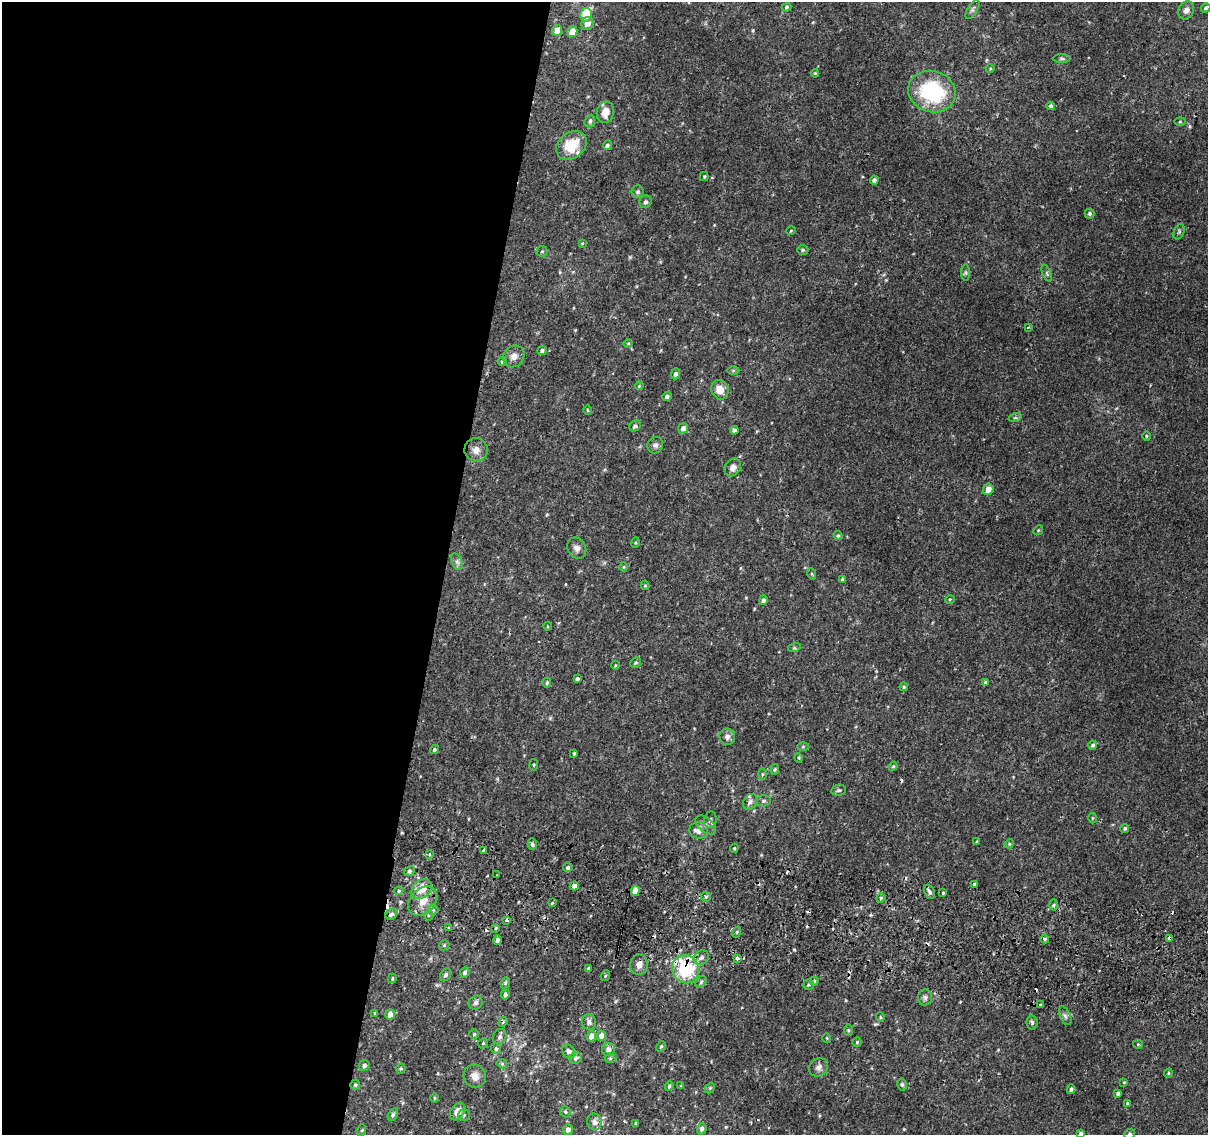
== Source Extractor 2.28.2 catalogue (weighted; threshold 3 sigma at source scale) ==
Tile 5 of 4 x 4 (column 1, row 2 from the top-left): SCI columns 5-1210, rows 2529-3661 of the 4842 x 5116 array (HDU 1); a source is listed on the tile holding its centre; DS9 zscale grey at full resolution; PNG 1210 x 1137 px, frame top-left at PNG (2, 2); each listed source drawn as its Kron ellipse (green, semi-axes under 4 px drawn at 4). Shown black and unused: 37% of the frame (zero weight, under 2 of 3 exposures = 2% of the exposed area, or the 3 px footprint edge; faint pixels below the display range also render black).
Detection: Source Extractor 2.28.2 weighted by HDU 2 'WHT'; one run over the whole footprint, this tile lists its part. Background 0.00508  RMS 0.0022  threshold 0.0101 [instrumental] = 3 sigma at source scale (4.5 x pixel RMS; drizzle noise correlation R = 1.50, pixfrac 1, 0.0396/0.0396 arcsec/px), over >= 5 px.
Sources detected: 200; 1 inside a brighter object's white glare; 11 cosmic-ray / hot-pixel residue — neither listed nor drawn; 3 inside a brighter listed object's ellipse — not listed separately; the other 185 listed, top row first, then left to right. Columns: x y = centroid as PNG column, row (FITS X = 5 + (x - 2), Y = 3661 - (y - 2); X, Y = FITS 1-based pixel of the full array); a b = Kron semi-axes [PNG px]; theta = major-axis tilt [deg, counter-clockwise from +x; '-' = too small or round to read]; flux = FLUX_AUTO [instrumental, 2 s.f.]
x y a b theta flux
786 7 5 4 - 0.37
1206 8 5 4 - 0.36
972 10 11 5 59 0.58
1186 10 9 7 61 0.89
586 15 7 6 - 4.6
587 23 6 6 - 1.7
557 30 5 5 - 2.3
572 32 5 5 - 2.9
1062 58 8 4 -1 0.41
990 69 4 4 - 0.22
815 73 4 4 - 0.23
932 91 24 20 -18 19
1051 106 4 3 - 1.4
605 112 11 8 77 2.1
590 121 6 5 - 0.48
1180 122 5 3 - 0.22
607 145 5 4 - 0.48
571 146 17 13 37 6.6
704 176 4 4 - 0.24
874 180 4 4 - 0.59
638 192 6 6 - 0.39
646 202 6 6 - 0.52
1090 213 5 5 - 0.41
791 231 5 3 - 0.17
1179 232 8 5 67 0.41
582 243 4 3 - 0.21
803 250 5 4 - 0.31
542 251 5 5 - 0.31
966 273 8 4 -90 0.38
1047 273 9 4 -69 0.41
1029 327 3 2 - 0.3
628 343 5 3 - 0.2
542 350 5 4 - 0.47
514 356 11 10 - 1.4
502 361 5 4 - 0.46
733 370 6 4 0 0.29
676 374 5 4 - 0.57
639 386 4 3 - 0.18
720 390 10 8 -66 2.3
667 397 4 4 - 0.61
587 410 5 3 - 0.2
1015 418 7 4 18 0.35
635 426 6 5 - 0.58
683 428 5 5 - 1
734 430 4 4 - 0.75
1146 436 5 3 - 0.22
655 445 8 7 - 0.72
476 450 12 11 - 1.7
733 467 9 7 56 1.2
988 489 6 5 - 2.1
1038 530 5 4 - 0.24
838 536 4 4 - 0.27
636 543 5 3 - 0.21
577 548 11 9 -57 1.1
457 562 9 5 -71 0.59
624 567 5 3 - 0.2
812 574 6 3 -71 0.27
842 579 4 4 - 0.3
645 586 4 4 - 0.25
950 599 5 3 - 0.2
763 600 5 4 - 0.59
548 626 4 3 - 0.2
794 648 6 4 17 0.3
636 663 6 5 - 0.36
615 665 4 3 - 0.2
577 679 4 3 - 0.54
985 682 4 4 - 0.27
547 683 5 4 - 0.3
904 687 4 3 - 0.27
727 737 8 8 - 0.89
1093 745 4 4 - 0.42
803 747 5 3 - 0.23
434 750 5 4 - 0.35
574 753 4 3 - 0.27
799 758 5 3 - 0.2
534 765 5 3 - 0.23
893 766 4 4 - 0.24
775 769 5 4 - 0.31
762 774 5 4 - 0.28
839 790 7 5 12 0.44
764 801 7 5 2 0.46
750 802 8 6 56 0.85
1092 818 5 3 - 0.22
710 819 8 6 82 0.58
706 825 12 7 -39 1.1
1125 828 5 4 - 0.39
699 830 9 8 - 1.6
977 842 3 3 - 0.21
532 844 6 4 -89 0.54
1009 844 5 4 - 0.22
734 848 4 3 - 0.24
483 850 4 3 - 2.6
429 854 4 3 - 0.35
568 867 5 4 - 0.46
409 871 6 4 25 0.43
497 875 3 3 - 0.27
975 884 4 3 - 0.94
574 886 5 4 - 0.79
422 889 11 8 43 3.7
399 891 4 4 - 0.35
635 891 5 4 - 3.3
929 892 7 5 -65 0.64
943 893 4 3 - 0.25
706 897 5 4 - 0.32
881 898 5 4 - 0.28
423 901 17 12 45 3
552 903 4 3 - 0.22
1054 905 5 3 - 0.3
433 910 5 5 - 0.35
391 914 6 5 - 0.54
428 915 6 4 89 0.32
507 920 3 3 - 2.1
448 928 4 2 - 0.18
496 928 3 3 - 0.26
737 932 5 3 - 0.25
1045 939 4 4 - 0.28
1170 939 4 3 - 3
497 940 5 4 - 0.53
444 945 5 4 - 0.28
701 958 8 6 41 0.87
737 958 3 3 - 2.2
639 965 10 8 86 1.3
588 969 4 3 - 0.43
685 969 14 13 - 16
465 972 5 4 - 0.53
446 975 7 5 57 0.59
605 976 5 3 - 0.25
392 978 5 3 - 0.25
814 981 4 4 - 0.31
701 982 6 5 - 0.41
505 983 5 4 - 0.36
809 984 5 5 - 0.37
505 994 5 4 - 0.53
925 997 8 7 - 0.63
476 1003 7 6 - 0.61
1041 1005 4 4 - 0.96
375 1013 4 3 - 0.22
390 1014 5 4 - 1.8
1065 1016 10 5 -65 0.57
880 1017 5 3 - 0.19
503 1022 5 3 - 0.33
589 1022 8 7 - 0.76
1032 1023 7 5 -84 0.46
848 1030 5 3 - 0.24
474 1034 5 5 - 0.28
591 1036 5 5 - 1.7
601 1036 5 4 - 1.3
500 1037 8 6 61 0.69
827 1038 5 3 - 0.16
857 1042 4 4 - 0.26
483 1043 5 4 - 0.3
1138 1044 5 5 - 0.28
661 1046 6 4 62 0.35
496 1049 5 5 - 0.51
608 1049 6 6 - 1.2
569 1051 7 6 - 0.88
576 1058 6 5 - 0.59
610 1058 5 5 - 0.31
502 1064 5 4 - 0.34
364 1065 6 5 - 0.67
819 1067 10 8 41 0.92
401 1069 5 5 - 0.32
1168 1073 5 4 - 0.26
475 1076 12 11 - 1.7
1124 1082 4 3 - 0.18
902 1084 6 4 -74 0.38
355 1085 5 4 - 0.36
669 1086 5 4 - 0.37
681 1086 4 4 - 0.22
710 1088 6 4 46 0.35
1071 1089 5 4 - 0.49
1118 1093 4 4 - 0.59
434 1098 4 3 - 0.21
1127 1103 4 3 - 0.18
458 1112 9 6 58 2.2
565 1112 6 5 - 0.39
393 1115 7 4 63 0.42
464 1115 6 5 - 0.42
594 1122 8 7 - 1.2
636 1124 4 3 - 0.42
702 1129 6 4 72 0.57
362 1130 6 3 71 0.22
568 1130 5 5 - 1.1
1081 1134 4 4 - 0.69
1130 1134 5 5 - 0.45
Overlapping masked pixels (flux is a lower limit): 3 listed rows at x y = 1170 939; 685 969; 1041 1005
Isophote crosses this tile's border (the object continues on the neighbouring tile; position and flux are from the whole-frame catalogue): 2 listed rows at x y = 1081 1134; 1130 1134